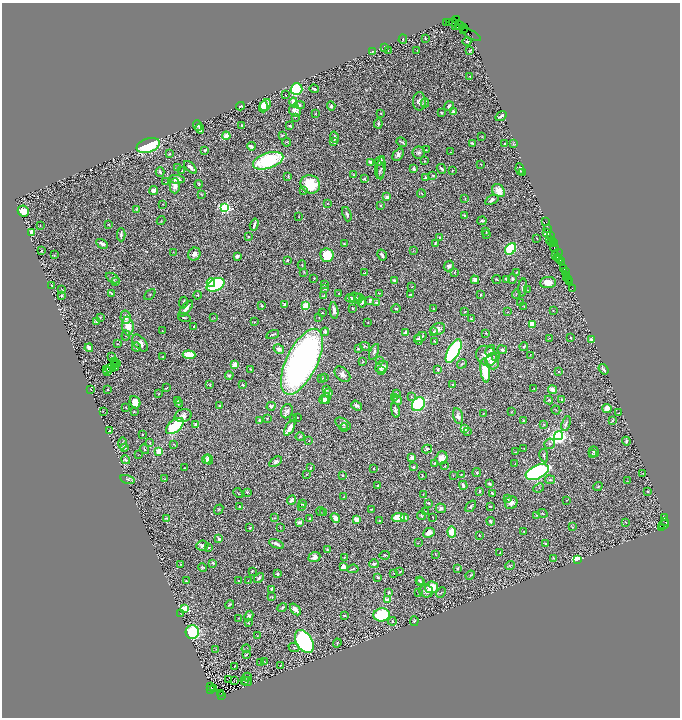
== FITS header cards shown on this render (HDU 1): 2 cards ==
NAXIS1  =                 1356
NAXIS2  =                 1431

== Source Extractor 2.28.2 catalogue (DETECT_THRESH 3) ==
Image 1356 x 1431 px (HDU 1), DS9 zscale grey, zoomed out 1/2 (1 PNG px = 2 x 2 image px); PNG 682 x 720 px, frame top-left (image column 1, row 1430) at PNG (2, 3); each listed source drawn as its Kron ellipse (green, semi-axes under 4 px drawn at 4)
Background 0.462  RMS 0.02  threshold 0.0614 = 3 sigma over >= 5 px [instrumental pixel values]
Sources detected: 624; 70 cannot appear on this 1/2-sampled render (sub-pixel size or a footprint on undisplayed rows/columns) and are neither listed nor drawn; of the other 554, the 500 brightest by FLUX_AUTO listed and drawn (54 fainter detections omitted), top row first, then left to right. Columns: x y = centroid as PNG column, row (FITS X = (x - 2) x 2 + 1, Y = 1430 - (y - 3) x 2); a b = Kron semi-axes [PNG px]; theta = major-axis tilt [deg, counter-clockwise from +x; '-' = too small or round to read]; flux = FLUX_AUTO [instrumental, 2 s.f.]
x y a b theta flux
457 19 2 1 - 69
446 22 4 1 - 17
450 22 2 1 - 140
454 23 5 3 - 490
456 26 3 2 - 18
460 26 5 3 - 35
464 28 4 3 - 200
463 30 3 1 - 150
471 35 10 2 -28 63
425 38 2 2 - 1.9
403 39 5 3 - 4
467 42 4 2 - 3.9
385 48 3 2 - 4.6
388 50 2 2 - 1.6
417 50 2 2 - 1.9
372 51 2 2 - 4.5
470 51 3 1 - 3
470 76 3 2 - 2.8
297 89 6 6 - 370
314 89 4 3 - 9
285 95 2 1 - 1.6
419 101 9 6 89 20
294 102 5 4 - 41
425 103 4 3 - 3.7
266 105 6 5 - 44
300 105 5 4 - 9.2
240 106 4 2 - 11
331 106 4 3 - 8.7
449 106 5 4 - 9.5
263 107 6 4 75 75
295 111 6 5 - 29
453 112 3 3 - 18
315 113 3 3 - 2.4
380 113 2 2 - 2.1
441 113 2 2 - 3.6
501 116 6 2 34 12
295 117 2 2 - 1.9
378 124 5 3 - 9.3
197 125 5 3 - 8.5
242 125 3 2 - 4.3
290 126 3 3 - 5.5
200 129 5 3 - 29
282 135 4 2 - 3
226 136 4 3 - 49
334 137 6 3 -76 12
482 137 3 2 - 1.6
286 142 4 2 - 4.1
334 142 4 3 - 9.8
402 142 5 2 - 6
472 143 4 2 - 5.9
505 143 2 2 - 3.2
513 144 4 3 - 4
148 145 12 7 19 290
251 146 4 2 - 18
205 150 3 2 - 5.3
426 150 2 2 - 2.9
419 152 6 6 - 11
451 152 2 2 - 2
170 154 3 3 - 3.8
398 155 7 4 50 14
268 161 16 7 18 340
380 161 6 3 35 7.7
424 161 3 2 - 2
370 162 3 3 - 16
481 164 2 2 - 2
190 167 8 3 -45 18
177 168 3 2 - 3.5
381 168 11 3 86 7.7
414 169 4 4 - 11
441 169 5 2 - 9.3
520 169 6 3 -81 6.6
380 170 9 5 -89 8.5
182 171 2 2 - 2.5
452 171 3 2 - 2.7
160 172 4 4 - 7.8
523 172 4 3 - 3.2
353 175 4 3 - 3.4
433 175 4 3 - 4.4
288 176 3 2 - 4
425 178 3 2 - 4.3
177 179 8 4 -7 27
364 179 2 2 - 5
166 182 2 2 - 1.7
199 184 4 3 - 2.9
310 184 10 9 - 150
175 186 7 5 -90 20
154 190 4 3 - 34
304 191 3 3 - 2.6
498 191 7 5 -43 41
421 193 4 1 - 2
201 194 3 2 - 2
387 197 3 3 - 21
465 199 3 2 - 2.4
492 200 7 3 30 13
327 203 3 2 - 2.4
162 204 2 2 - 1.8
380 205 2 2 - 3.6
225 208 4 3 - 780
136 209 3 2 - 2.3
23 211 6 5 - 50
347 214 7 3 -70 10
464 216 3 3 - 8.3
299 217 2 1 - 1.5
161 221 4 2 - 1.8
482 221 5 2 - 5
546 222 2 1 - 8.9
108 224 2 2 - 2.7
254 224 6 2 74 17
40 225 2 1 - 1.5
548 228 4 2 - 38
486 231 4 3 - 5.8
32 232 4 3 - 82
546 232 2 2 - 24
487 234 4 3 - 3.7
121 235 6 2 -90 11
551 235 2 2 - 34
249 237 2 2 - 3.8
439 238 3 2 - 3.1
537 238 3 2 - 2.4
550 240 3 1 - 16
551 241 2 1 - 11
554 242 2 1 - 32
435 243 3 2 - 5.2
102 244 6 3 -30 20
344 244 3 2 - 3.4
554 244 2 1 - 28
554 247 4 3 - 80
511 249 6 5 - 240
41 250 3 3 - 2.5
413 251 4 1 - 1.7
173 252 2 2 - 1.9
558 253 3 1 - 63
194 254 7 6 - 20
54 255 3 2 - 2.5
327 255 7 6 - 100
382 255 6 3 -60 12
237 256 4 3 - 13
556 256 2 1 - 42
557 257 2 1 - 30
287 260 2 2 - 7.3
559 260 3 2 - 54
561 261 4 2 - 68
302 265 4 2 - 3.1
449 266 6 5 - 13
564 268 3 2 - 47
304 272 3 3 - 2.3
454 272 4 2 - 3.4
516 272 3 2 - 3.1
565 272 2 1 - 16
365 273 4 2 - 2.8
567 276 2 1 - 39
567 277 3 2 - 50
112 278 7 4 -29 7
314 278 2 2 - 2
497 279 4 2 - 3.9
506 279 3 3 - 5.4
512 279 5 3 - 6.6
568 279 2 1 - 16
394 280 2 2 - 36
475 280 4 3 - 17
569 281 3 1 - 38
116 282 3 2 - 2.4
211 283 4 4 - 79
548 283 8 5 5 43
324 284 3 3 - 2.8
52 285 2 2 - 3.8
215 285 9 6 27 420
412 287 2 1 - 1.9
325 288 3 2 - 11
523 288 9 4 84 12
572 288 2 1 - 24
62 289 3 2 - 2.2
528 290 3 2 - 2.1
339 293 2 2 - 3.6
379 293 4 2 - 2.6
112 294 4 3 - 3.3
410 294 4 2 - 4.4
481 294 2 1 - 2.2
516 294 5 3 - 3.3
150 295 6 3 48 3.9
197 295 4 2 - 4.5
61 296 3 2 - 5
324 296 4 2 - 7.2
350 298 5 3 - 22
356 298 6 5 - 15
359 298 3 2 - 2.2
370 301 4 2 - 8.6
362 302 5 4 - 9.7
183 303 6 2 81 6.6
376 303 3 2 - 13
520 303 3 2 - 2.5
285 304 3 3 - 7.2
262 306 2 2 - 16
306 306 3 3 - 170
524 306 3 2 - 3.1
352 308 2 2 - 4.6
186 309 10 3 50 25
396 309 4 2 - 5.2
434 309 4 2 - 3.4
334 310 8 3 -82 20
553 310 2 2 - 1.6
465 312 3 1 - 3.2
507 312 2 2 - 1.5
322 313 2 1 - 2.2
100 317 4 2 - 2.1
126 317 6 5 - 23
184 317 6 3 -15 5.9
214 318 3 2 - 1.8
319 318 2 1 - 1.5
471 319 3 3 - 4.5
96 321 4 3 - 4.8
255 322 2 2 - 2.7
368 323 3 2 - 1.9
532 324 4 3 - 69
128 326 9 6 -83 71
194 326 3 1 - 3
438 329 7 5 25 16
162 331 2 2 - 2.2
434 331 2 2 - 13
325 332 4 3 - 8.1
406 333 4 3 - 15
486 333 2 2 - 3.9
273 334 6 2 20 5.7
126 336 5 3 - 3.8
420 337 6 3 34 12
549 338 3 2 - 1.7
571 338 2 2 - 5.4
418 340 5 3 - 10
591 340 3 3 - 14
434 341 2 2 - 2.7
140 343 10 5 -49 28
117 344 3 2 - 1.8
365 346 5 3 - 5.6
524 346 4 2 - 5.6
136 347 4 3 - 8
89 348 4 2 - 22
279 349 6 3 -31 21
358 349 2 2 - 12
502 350 5 3 - 8.8
454 351 13 5 60 890
490 351 6 3 61 11
374 352 8 3 68 9.4
189 355 6 4 -5 100
530 355 3 1 - 1.7
112 356 2 1 - 1.7
163 356 2 2 - 2.5
486 356 11 9 -40 46
496 357 2 2 - 3.2
379 361 3 3 - 4.9
492 361 8 7 - 39
114 362 2 1 - 3
302 362 36 15 64 2100
363 362 3 2 - 3
117 363 2 1 - 2.2
115 364 3 2 - 5.7
462 364 5 3 - 3.6
235 365 4 3 - 43
382 367 7 5 35 28
111 368 5 1 - 1.7
116 368 2 2 - 2.3
251 369 4 2 - 2.9
438 369 3 2 - 5.4
604 369 6 3 -52 10
106 370 2 1 - 4.9
382 370 3 3 - 5
485 370 12 4 -83 130
108 371 2 1 - 3.3
559 372 3 3 - 5.3
342 374 9 6 -45 20
229 376 4 3 - 10
322 378 3 3 - 2.7
324 378 3 3 - 4.3
210 384 2 2 - 2.6
243 385 3 3 - 5.2
453 385 3 3 - 3.8
166 388 3 1 - 2.7
326 389 3 3 - 4.5
533 389 3 2 - 1.6
91 390 2 1 - 1.6
107 390 2 2 - 5.5
553 390 4 3 - 39
328 393 4 3 - 8.3
159 394 2 2 - 1.7
396 394 3 2 - 8.6
411 396 3 2 - 2.5
395 397 4 3 - 3.2
326 398 5 4 - 21
324 400 4 3 - 20
397 400 4 4 - 16
549 400 4 3 - 6.6
562 400 4 3 - 3.9
178 401 3 2 - 3.3
135 402 6 5 - 39
179 403 4 2 - 3.6
418 404 7 6 - 290
357 405 6 4 -37 13
219 406 2 2 - 17
271 406 4 3 - 9.4
126 407 2 2 - 4.3
607 408 4 4 - 45
395 410 7 3 -79 12
556 410 4 1 - 1.9
103 411 2 1 - 1.7
287 411 7 5 68 15
134 412 2 2 - 2.4
511 412 3 2 - 2.5
483 413 3 2 - 1.7
619 413 2 2 - 1.6
183 416 8 6 17 16
458 416 8 5 -78 16
297 417 2 1 - 1.5
267 418 4 3 - 3.3
293 419 2 2 - 5.6
523 420 2 2 - 5.5
259 421 4 2 - 7.4
612 421 3 2 - 2.6
343 424 8 5 -31 11
566 424 8 3 72 11
196 425 3 3 - 15
544 425 2 2 - 3.3
175 426 10 6 40 250
344 427 4 3 - 4.4
290 428 8 3 60 47
464 429 3 2 - 42
109 431 2 2 - 20
467 431 3 2 - 1.9
142 435 2 2 - 2.7
300 436 4 3 - 3.4
558 436 5 4 - 2000
309 441 2 1 - 1.5
626 441 4 3 - 8
122 443 6 3 89 6.8
150 443 3 2 - 3.9
174 444 3 1 - 1.6
549 444 5 5 - 7.8
125 448 4 2 - 3.1
144 449 5 2 - 3.7
427 449 5 3 - 7.9
524 449 2 1 - 2.3
159 451 2 2 - 95
515 452 3 2 - 2.2
594 452 5 5 - 7
592 454 4 3 - 3.9
138 455 3 2 - 1.7
544 456 7 3 -80 5.8
412 458 4 3 - 15
441 458 7 6 - 41
206 459 5 3 - 13
209 459 5 3 - 16
125 460 5 3 - 5
275 462 7 4 34 11
435 463 4 3 - 3.5
515 464 2 2 - 2.1
445 466 3 2 - 2.9
413 467 3 2 - 7.6
184 468 2 1 - 1.6
311 468 2 2 - 5.1
374 468 2 2 - 3.7
537 472 12 6 25 890
477 473 4 3 - 4.5
643 473 4 2 - 2.5
306 474 4 2 - 2
343 475 2 2 - 6
453 475 2 1 - 2.6
461 475 2 2 - 4.3
422 476 3 2 - 2.9
127 479 7 4 -15 6.4
165 479 3 2 - 3.2
550 480 5 3 - 5.1
627 481 3 2 - 1.5
489 484 3 2 - 8.7
463 485 4 2 - 13
377 486 3 2 - 2
598 487 5 3 - 4.4
539 488 5 2 - 2.8
479 491 3 2 - 4
247 492 2 2 - 2.5
648 492 2 2 - 2.7
238 493 5 1 - 2
492 493 3 2 - 6.4
423 494 2 2 - 3.2
344 497 3 2 - 2
508 499 3 3 - 3.9
291 500 5 3 - 13
567 500 3 2 - 2
428 503 4 3 - 7
511 503 6 6 - 24
303 504 3 3 - 9.2
471 506 6 3 52 6.6
490 506 2 2 - 2.9
240 507 3 2 - 4.3
301 507 2 1 - 1.5
441 508 5 5 - 10
372 509 3 2 - 2.5
219 510 5 3 - 4.6
320 511 4 2 - 2.7
426 511 3 2 - 1.5
324 513 2 2 - 2.9
543 513 5 2 - 2.4
536 515 3 2 - 2.9
421 516 4 3 - 5.6
405 517 2 2 - 27
433 517 2 1 - 1.5
664 517 3 2 - 120
166 518 3 3 - 3.7
274 518 3 2 - 1.7
310 518 2 2 - 7.1
335 518 5 4 - 29
398 518 7 4 6 100
356 519 3 3 - 36
380 521 2 2 - 5.1
491 521 4 3 - 8.8
299 522 4 4 - 13
626 522 2 1 - 1.6
664 522 2 2 - 66
664 525 5 3 - 450
280 527 3 2 - 1.8
572 527 3 2 - 1.9
250 528 2 2 - 4.8
661 528 3 2 - 43
524 531 3 2 - 1.6
452 532 5 4 - 67
429 533 6 4 25 25
479 535 2 2 - 5.6
219 539 3 3 - 9.7
418 543 2 2 - 1.5
546 543 4 2 - 4
276 544 8 4 -23 12
202 546 6 5 - 12
208 547 3 2 - 4.3
327 550 2 2 - 5.9
500 553 2 2 - 2
435 554 4 1 - 1.5
385 555 5 3 - 3.6
314 557 6 5 - 23
345 557 3 2 - 5.6
553 558 2 2 - 5.9
577 559 3 2 - 380
213 563 3 2 - 6.3
181 564 3 2 - 2.4
374 564 5 4 - 12
510 566 5 4 - 4.6
203 567 4 3 - 4.8
343 567 4 3 - 26
457 568 3 3 - 6.2
353 569 6 3 6 4.7
252 571 2 2 - 2.6
400 571 2 2 - 3.8
278 574 4 3 - 8.5
394 574 2 1 - 2.1
470 575 5 3 - 3.6
378 577 3 2 - 7.1
259 578 5 3 - 9.8
238 580 2 1 - 1.6
419 580 3 2 - 4.2
186 581 3 2 - 2.7
248 581 2 1 - 1.5
421 582 2 2 - 3.6
431 587 7 6 - 87
271 589 2 2 - 4.5
426 591 7 6 - 16
389 592 3 2 - 3.9
419 593 3 2 - 2.5
441 593 6 2 50 2.7
271 597 4 2 - 2.4
388 600 3 3 - 39
230 605 5 2 - 3.9
282 608 5 2 - 5.6
185 609 3 3 - 300
295 609 7 3 -48 26
181 614 3 2 - 1.9
382 615 8 6 6 360
249 616 5 4 - 13
344 616 3 2 - 4.6
238 618 2 1 - 1.6
392 621 4 4 - 6.4
414 621 5 3 - 5.9
248 623 3 2 - 3.2
192 632 7 6 - 270
257 635 3 2 - 1.6
304 642 12 8 -59 1100
337 643 4 3 - 4.6
294 647 5 3 - 4.4
216 649 3 2 - 1.7
246 649 4 2 - 2.5
246 655 4 2 - 5.6
265 662 4 2 - 1.7
260 663 2 2 - 2.6
280 665 2 1 - 1.9
234 666 2 1 - 2.1
247 677 4 2 - 2.1
229 679 2 2 - 76
234 680 3 1 - 2.1
244 680 4 2 - 2.1
247 681 5 2 - 7
210 687 3 1 - 50
214 688 2 1 - 11
211 689 2 2 - 180
220 694 2 2 - 56
221 695 2 1 - 77
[54 fainter detections neither listed nor drawn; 70 sub-pixel or undisplayed-footprint detections neither listed nor drawn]